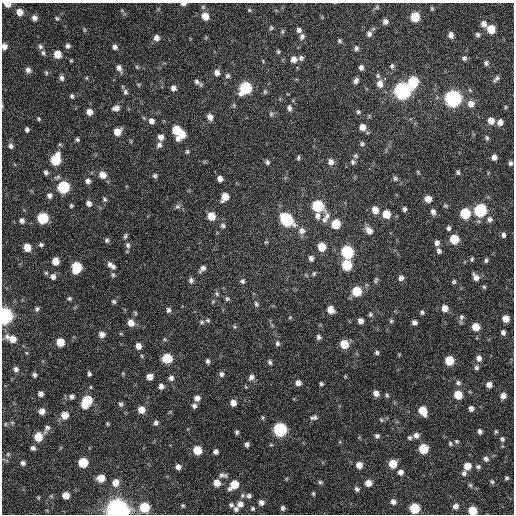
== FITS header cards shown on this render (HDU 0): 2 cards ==
NAXIS1  =                  512 / Axis length
NAXIS2  =                  512 / Axis length

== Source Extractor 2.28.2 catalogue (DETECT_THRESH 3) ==
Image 512 x 512 px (HDU 0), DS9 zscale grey, 1 PNG px = 1 image px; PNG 516 x 516 px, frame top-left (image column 1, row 512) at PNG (2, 3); no overlay
Background 419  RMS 12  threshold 35.3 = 3 sigma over >= 5 px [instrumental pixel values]
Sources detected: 290; all 290 listed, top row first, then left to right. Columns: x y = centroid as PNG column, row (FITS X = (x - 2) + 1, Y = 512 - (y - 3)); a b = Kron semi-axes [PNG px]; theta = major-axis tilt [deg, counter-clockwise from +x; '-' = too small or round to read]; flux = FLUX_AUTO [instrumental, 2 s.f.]
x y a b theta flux
7 4 6 4 -2 6.5e+03
183 4 5 3 - 2.2e+03
377 7 6 5 - 1.2e+03
432 8 5 4 - 9.8e+02
249 10 5 4 - 8.3e+02
19 12 6 6 - 6.0e+03
205 16 7 7 - 8.5e+03
415 17 6 6 - 2.7e+04
34 18 5 5 - 3.2e+03
57 18 6 4 -66 1.1e+03
385 21 6 6 - 3.2e+03
483 24 7 7 - 4.5e+03
271 28 6 5 - 1.2e+03
491 29 6 6 - 1.6e+04
299 30 6 5 - 2.3e+03
369 34 7 6 - 2.6e+03
451 35 6 5 - 3.8e+03
478 35 7 6 - 1.9e+03
302 36 7 5 69 2.4e+03
156 38 7 7 - 3.6e+03
339 41 5 5 - 1.2e+03
4 46 5 5 - 3.8e+03
68 46 6 6 - 1.9e+03
40 47 6 6 - 1.8e+03
115 47 6 6 - 2.6e+03
356 48 6 5 - 1.9e+03
278 52 5 4 - 9.9e+02
43 53 7 5 -69 1.8e+03
57 54 6 6 - 1.1e+04
301 58 7 6 - 2.0e+03
464 58 6 6 - 2.0e+03
294 59 7 6 - 4.7e+03
71 60 6 4 0 8.0e+02
486 63 7 6 - 2.2e+03
392 66 7 5 68 1.7e+03
361 67 6 5 - 2.4e+03
119 68 9 6 -63 3.7e+03
28 70 7 6 - 2.9e+03
46 73 6 4 -71 1.1e+03
217 73 7 6 - 3.3e+03
227 76 6 5 - 1.6e+03
378 76 6 5 - 1.5e+03
62 78 7 6 - 2.4e+03
86 78 5 3 - 7.5e+02
385 79 3 2 - 4.1e+03
496 79 9 5 44 2.3e+03
356 81 6 5 - 2.7e+03
196 82 8 6 -40 2.5e+03
413 82 7 6 - 4.0e+04
380 84 8 7 - 5.7e+03
139 85 6 4 -71 9.6e+02
173 88 6 6 - 3.0e+03
245 88 8 7 - 6.4e+04
402 91 8 7 - 2.8e+05
125 92 8 6 -74 2.2e+03
265 92 7 5 71 1.2e+03
72 96 5 4 - 1.4e+03
453 98 7 7 - 2.7e+05
471 104 8 8 - 5.6e+03
505 107 5 3 - 8.3e+02
116 108 9 7 17 3.7e+03
289 108 6 5 - 2.3e+03
89 112 7 6 - 5.5e+03
358 112 5 5 - 1.3e+03
271 114 7 5 69 1.4e+03
210 117 7 5 -55 4.1e+03
39 119 5 3 - 9.2e+02
151 121 7 6 - 3.6e+03
491 121 7 6 - 7.2e+03
500 122 6 6 - 4.2e+03
362 127 6 6 - 5.5e+03
27 129 5 4 - 2.0e+03
176 130 8 6 89 1.9e+04
117 132 7 6 - 8.1e+03
182 134 9 6 60 1.4e+04
161 137 7 6 - 4.0e+03
487 138 6 5 - 1.4e+03
77 139 5 5 - 1.4e+03
362 144 5 5 - 1.5e+03
159 145 8 6 56 2.6e+03
11 146 7 6 - 2.5e+03
187 151 6 4 89 1.2e+03
356 156 7 6 - 1.4e+03
494 157 6 5 - 3.3e+03
298 158 6 4 76 1.3e+03
55 159 8 6 73 3.7e+04
267 162 5 4 - 1.6e+03
331 162 7 7 - 3.6e+03
353 162 7 5 -82 1.6e+03
510 163 5 5 - 1.7e+03
369 169 3 2 - 2.7e+03
46 172 6 5 - 2.0e+03
418 172 6 3 -71 7.2e+02
458 172 5 4 - 1.4e+03
102 175 8 7 - 6.4e+03
155 176 6 6 - 1.6e+03
395 178 7 6 - 1.6e+03
220 179 5 5 - 3.4e+03
88 181 7 6 - 2.8e+03
63 187 7 7 - 5.7e+04
49 196 7 6 - 2.7e+03
225 197 7 5 63 9.8e+03
105 199 6 4 -42 1.3e+03
428 199 6 5 - 6.4e+03
89 203 6 6 - 3.6e+03
71 206 5 4 - 1.1e+03
178 206 8 6 15 2.0e+03
318 206 7 7 - 5.4e+04
445 206 6 5 - 1.1e+03
404 209 5 4 - 1.8e+03
375 210 7 6 - 7.0e+03
480 210 7 7 - 8.0e+04
433 212 7 5 -76 2.8e+03
465 213 7 6 - 3.3e+04
386 214 7 6 - 1.3e+04
211 216 7 6 - 1.1e+04
318 216 10 7 -89 3.7e+03
327 216 11 8 76 4.0e+03
42 218 7 6 - 4.7e+04
490 219 7 6 - 2.6e+03
286 220 8 7 - 7.9e+04
324 220 9 8 - 3.4e+03
22 221 6 6 - 2.5e+03
336 224 7 6 - 2.1e+04
223 226 6 6 - 1.6e+03
448 228 6 5 - 1.7e+03
369 230 9 7 -49 5.3e+03
302 231 9 8 - 4.1e+03
503 235 6 5 - 2.1e+03
125 236 8 4 75 1.5e+03
454 239 6 6 - 2.2e+04
107 240 6 5 - 1.7e+03
266 242 6 3 -16 7.3e+02
437 243 6 6 - 2.9e+03
41 245 6 5 - 1.6e+03
128 245 8 6 -76 2.3e+03
322 247 6 6 - 1.4e+04
27 248 6 6 - 1.0e+04
439 251 6 5 - 2.2e+03
347 252 7 7 - 8.1e+04
311 258 6 5 - 2.8e+03
472 259 6 4 78 1.2e+03
486 260 5 4 - 1.6e+03
55 261 6 5 - 9.7e+03
109 264 7 7 - 2.7e+03
347 265 7 6 - 3.3e+04
76 267 8 6 82 3.5e+04
113 267 7 6 - 2.3e+03
203 268 8 5 49 2.8e+03
46 273 6 5 - 1.1e+03
314 274 5 4 - 1.1e+03
113 275 6 5 - 1.5e+03
53 277 7 6 - 3.0e+03
476 277 8 6 -53 4.1e+03
401 278 6 6 - 2.7e+03
191 280 7 6 - 2.1e+03
376 280 8 5 79 1.4e+03
242 281 6 6 - 1.5e+03
454 282 5 4 - 1.2e+03
484 287 5 5 - 1.0e+03
357 291 7 7 - 2.4e+04
217 294 6 5 - 1.3e+03
69 299 6 5 - 1.3e+03
227 299 6 5 - 1.4e+03
114 302 5 5 - 1.3e+03
256 304 7 5 -63 1.6e+03
445 308 6 6 - 6.0e+03
37 309 7 6 - 1.9e+03
168 310 6 5 - 2.0e+03
331 310 7 6 - 6.6e+03
422 312 6 4 -89 1.3e+03
135 313 6 4 -62 9.5e+02
370 314 5 5 - 1.4e+03
4 316 7 6 - 2.7e+05
290 317 5 4 - 7.1e+02
461 317 8 6 81 2.1e+03
506 319 6 5 - 6.9e+03
208 320 6 5 - 1.3e+03
360 321 6 5 - 3.9e+03
391 321 5 5 - 1.2e+03
202 322 6 5 - 1.3e+03
414 322 5 4 - 2.9e+03
131 323 8 7 - 6.6e+03
235 327 5 4 - 1.1e+03
475 327 6 6 - 1.2e+04
503 332 5 4 - 2.2e+03
102 334 7 7 - 3.9e+03
318 337 6 5 - 2.1e+03
12 339 13 7 -24 9.5e+03
60 342 6 6 - 1.4e+04
277 343 7 5 -82 1.9e+03
344 344 7 6 - 1.6e+04
138 346 6 5 - 4.6e+03
377 353 5 5 - 1.6e+03
142 356 5 3 - 8.8e+02
167 358 6 6 - 2.7e+04
479 358 6 6 - 3.4e+03
449 360 6 6 - 2.0e+04
208 361 6 4 -86 1.9e+03
270 362 7 5 -73 1.6e+03
476 368 5 5 - 1.9e+03
16 369 6 6 - 2.6e+03
89 374 4 3 - 1.5e+03
221 374 6 5 - 2.2e+03
34 375 6 5 - 1.8e+03
149 377 6 5 - 5.9e+03
251 377 8 6 46 3.0e+03
171 378 6 6 - 2.5e+03
298 383 6 5 - 3.5e+03
458 383 7 6 - 1.9e+03
321 384 4 4 - 1.3e+03
489 385 5 5 - 4.1e+03
161 386 6 5 - 3.2e+03
376 393 6 5 - 4.4e+03
40 394 5 5 - 3.1e+03
387 395 6 5 - 1.3e+03
458 395 6 6 - 1.7e+04
72 396 6 6 - 2.5e+03
503 396 5 5 - 4.2e+03
197 398 6 6 - 3.9e+03
86 401 10 7 60 3.6e+04
233 403 6 5 - 4.9e+03
121 404 6 5 - 1.6e+03
194 406 6 6 - 2.2e+03
471 408 5 4 - 2.7e+03
141 410 6 6 - 8.2e+03
42 411 6 6 - 4.8e+03
423 411 7 6 - 1.5e+04
65 415 7 6 - 9.3e+03
314 418 9 5 13 2.0e+03
381 420 6 5 - 1.1e+03
156 423 6 5 - 2.0e+03
5 424 6 4 90 9.0e+02
107 424 6 3 -82 8.5e+02
47 429 12 6 62 3.0e+03
280 430 7 7 - 1.1e+05
480 431 4 4 - 2.2e+03
496 431 5 4 - 9.3e+02
237 432 5 4 - 1.4e+03
416 435 7 6 - 3.6e+03
377 436 6 5 - 1.8e+03
38 437 7 6 - 1.6e+04
410 438 5 5 - 1.5e+03
502 439 5 5 - 1.5e+03
457 441 6 4 -20 1.1e+03
450 443 6 4 90 1.1e+03
247 444 5 4 - 2.1e+03
33 448 5 4 - 2.0e+03
423 449 6 6 - 2.4e+04
197 450 6 6 - 1.7e+04
216 452 5 4 - 2.3e+03
8 454 5 5 - 1.1e+03
486 459 6 6 - 2.4e+03
83 462 6 6 - 2.8e+04
23 463 6 5 - 2.4e+03
393 464 6 6 - 1.5e+04
359 465 6 6 - 6.0e+03
467 466 6 6 - 9.3e+03
178 467 5 5 - 3.3e+03
478 467 6 5 - 1.4e+03
400 472 6 6 - 3.6e+03
464 473 6 6 - 2.1e+03
222 475 9 6 8 2.5e+03
101 478 6 6 - 9.5e+03
507 478 5 4 - 1.1e+03
320 482 6 5 - 1.3e+03
492 482 6 4 -62 1.1e+03
115 483 8 7 - 6.4e+03
217 483 6 6 - 7.3e+03
368 483 6 6 - 6.7e+03
234 485 8 6 42 1.4e+04
470 485 6 5 - 1.2e+03
357 489 6 5 - 1.9e+03
313 493 5 4 - 1.0e+03
66 495 6 5 - 7.5e+03
249 496 8 6 -10 2.5e+03
38 498 5 3 - 6.9e+02
261 502 6 6 - 3.2e+03
393 502 7 6 - 2.9e+03
240 504 8 7 - 4.8e+03
183 505 4 4 - 9.7e+02
231 505 6 5 - 1.6e+03
455 506 6 5 - 3.6e+03
144 507 6 6 - 2.9e+04
283 508 5 5 - 1.9e+03
414 508 6 6 - 3.1e+04
236 509 6 6 - 2.3e+03
253 509 5 5 - 1.3e+03
117 510 8 7 - 1.1e+06
472 511 6 6 - 1.6e+04
At the frame edge (FLAGS 8, measured only in part): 6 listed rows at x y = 7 4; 183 4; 4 46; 4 316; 117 510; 472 511